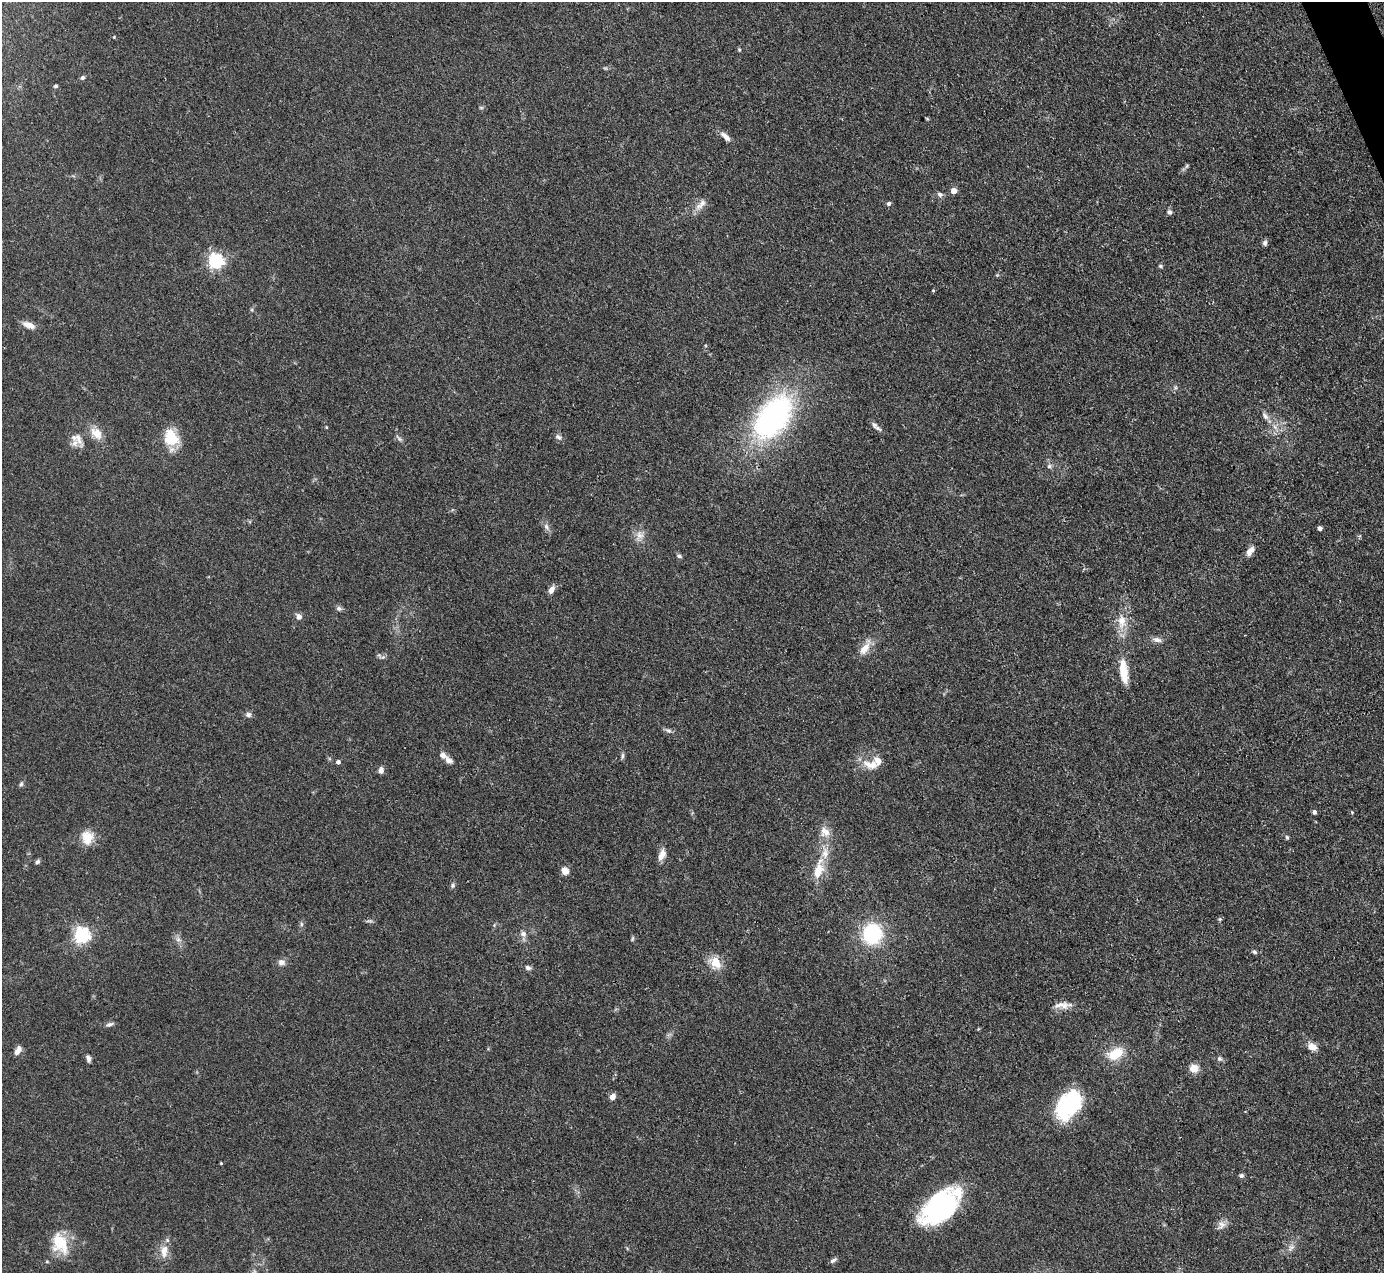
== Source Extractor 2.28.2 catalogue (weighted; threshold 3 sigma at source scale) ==
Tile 10 of 4 x 4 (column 2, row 3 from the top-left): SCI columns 1384-2765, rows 1554-2824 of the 5531 x 5521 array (HDU 1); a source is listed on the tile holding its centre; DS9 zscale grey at full resolution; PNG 1386 x 1275 px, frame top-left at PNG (2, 2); no overlay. Shown black and unused: <1% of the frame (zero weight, under 3 of 4 exposures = <1% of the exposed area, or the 3 px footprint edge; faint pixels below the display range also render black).
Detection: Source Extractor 2.28.2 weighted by HDU 2 'WHT'; one run over the whole footprint, this tile lists its part. Background 0.106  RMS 0.0066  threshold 0.0298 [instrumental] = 3 sigma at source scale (4.5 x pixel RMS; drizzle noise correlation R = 1.50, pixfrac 1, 0.05/0.05 arcsec/px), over >= 5 px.
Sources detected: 98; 1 too faint to see at this stretch — not listed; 7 inside a brighter listed object's ellipse — not listed separately; the other 90 listed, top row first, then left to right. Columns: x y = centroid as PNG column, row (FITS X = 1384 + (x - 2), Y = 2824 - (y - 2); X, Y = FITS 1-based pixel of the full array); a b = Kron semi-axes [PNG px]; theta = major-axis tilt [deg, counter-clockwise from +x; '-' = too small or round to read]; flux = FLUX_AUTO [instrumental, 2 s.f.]
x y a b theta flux
114 37 3 3 - 0.56
739 50 5 4 - 0.85
82 78 6 5 - 1.4
55 86 5 4 - 1.1
481 108 6 4 -1 0.9
927 119 5 3 - 0.6
726 137 15 6 -43 4.1
1187 166 7 5 60 1.1
953 191 4 4 - 6.9
940 194 7 6 - 2
702 203 12 8 37 4.1
889 204 6 5 - 1.6
1169 212 6 5 - 2
1265 243 7 6 - 1.7
216 261 6 6 - 180
1161 266 6 4 -17 1.1
933 291 4 3 - 0.57
29 325 16 7 -19 5
1265 416 12 6 -49 3.1
773 417 53 31 53 160
874 425 9 7 -59 2.6
326 427 4 3 - 0.6
1275 427 8 5 -45 2.4
96 433 18 11 -42 8.7
558 437 9 6 -30 2.2
399 438 13 4 -43 1.6
78 439 22 7 -67 4.3
172 439 18 12 2 19
1049 466 6 6 - 1.7
546 527 11 6 -59 2.8
1320 528 4 4 - 2.3
639 535 15 11 67 5.6
1250 551 14 7 53 4.3
679 556 7 5 -20 1.4
551 590 9 6 64 4.1
339 609 8 6 -26 1.7
299 617 6 5 - 4.1
1122 622 21 12 -89 11
1157 640 13 7 -10 3.3
865 648 21 9 57 8.7
383 657 7 5 43 1.4
1124 671 29 9 -82 14
248 715 8 7 - 2.1
668 730 10 5 -28 1.9
443 755 8 7 - 3.5
622 756 9 5 78 1.4
338 762 4 4 - 2.3
870 765 24 12 -11 9.7
381 770 9 6 85 2.4
21 784 8 5 74 1.3
1314 812 5 4 - 1.8
1352 812 5 4 - 0.63
825 832 16 12 -55 7.5
87 837 18 15 89 10
1287 837 6 5 - 1.1
662 855 16 8 65 5
37 862 7 5 44 1.3
565 871 6 6 - 7.6
818 871 20 10 72 13
453 885 7 6 - 1.5
1220 919 5 5 - 0.96
301 924 6 4 -90 1.2
523 934 9 7 -32 2.8
872 934 19 17 77 49
82 935 6 6 - 190
632 938 7 4 71 0.92
178 939 7 6 - 2.1
1254 952 6 5 - 1.3
282 962 9 8 - 3.3
715 963 16 11 -47 12
528 968 8 6 -17 2
1063 1005 27 8 1 6.3
110 1024 11 5 19 1.8
1312 1047 13 9 -31 5.3
17 1051 10 8 28 3.1
1115 1053 23 14 28 15
88 1058 9 5 -76 2.1
1219 1059 7 6 - 1.5
1194 1068 10 9 - 6.6
612 1097 5 5 - 5.9
1068 1105 30 20 51 62
221 1163 3 3 - 0.58
1241 1175 6 5 - 1.6
940 1206 42 22 41 110
1221 1225 14 10 58 4.3
60 1243 28 18 -68 19
1291 1248 12 7 50 3.6
164 1251 20 11 82 7.8
833 1260 10 5 37 1.7
47 1262 5 3 - 0.66